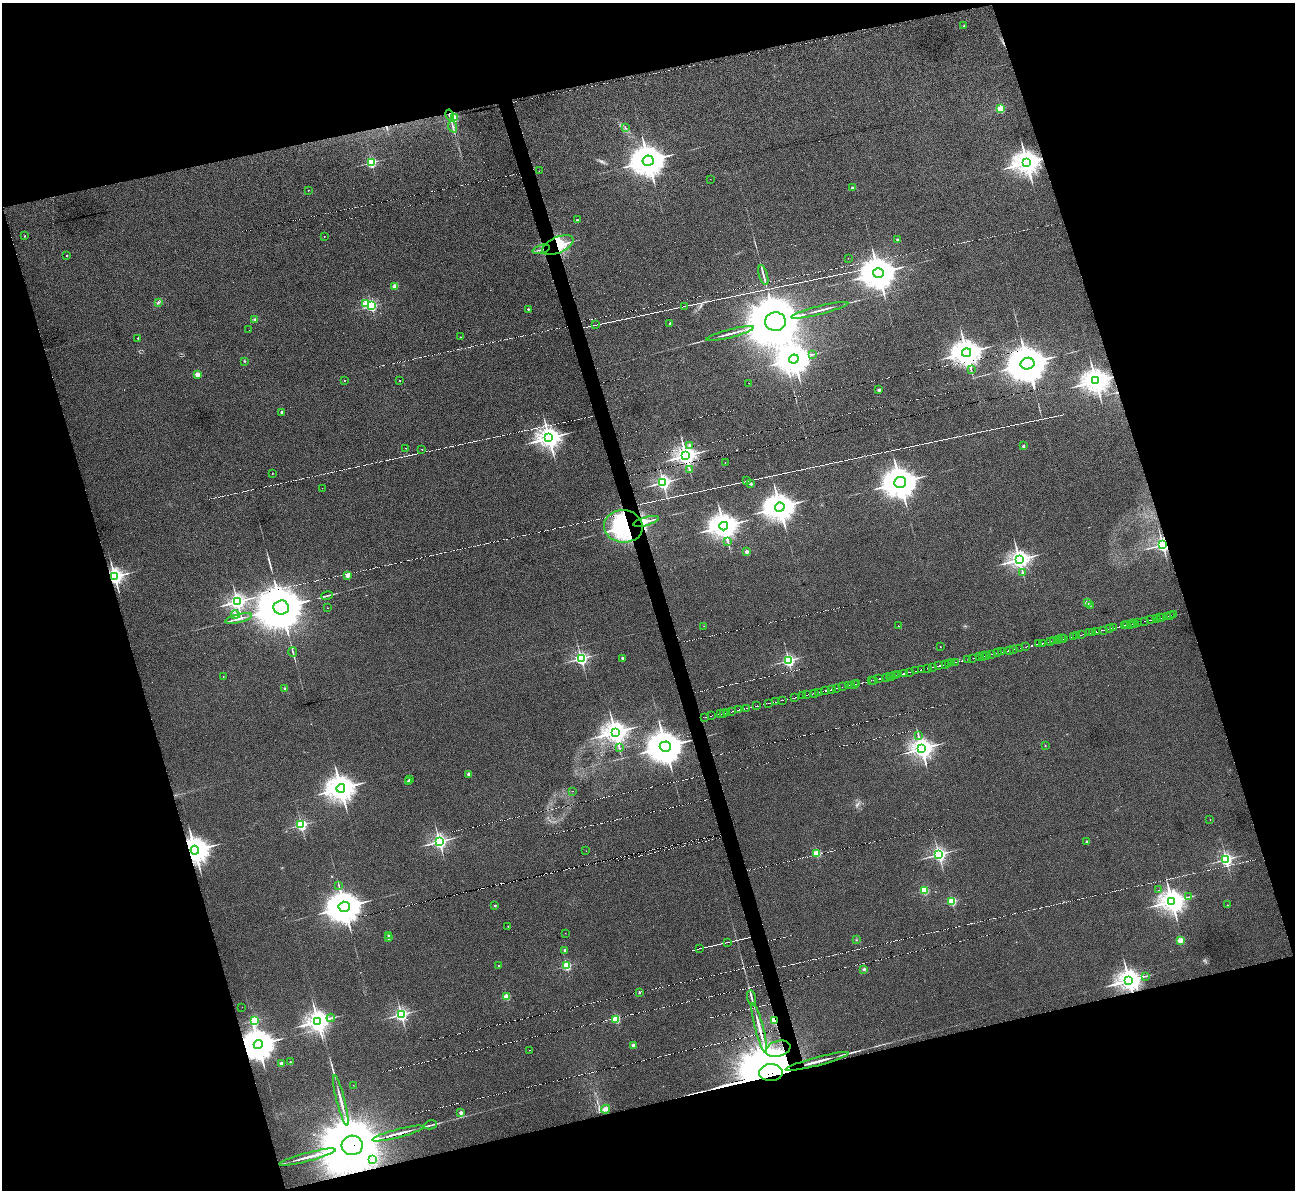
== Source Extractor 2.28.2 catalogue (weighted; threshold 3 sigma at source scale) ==
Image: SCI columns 1-5171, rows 142-4892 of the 5171 x 5153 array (HDU 1 of 3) = the unmasked area's bounding box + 8 px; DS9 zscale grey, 4 x 4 block average (1 PNG px = mean of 4 x 4 image px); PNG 1297 x 1192 px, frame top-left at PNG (2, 3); each listed source drawn as its Kron ellipse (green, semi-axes under 4 px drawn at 4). Shown black and unused: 34% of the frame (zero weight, under 3 of 6 exposures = <1% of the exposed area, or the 3 px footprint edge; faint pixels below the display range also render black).
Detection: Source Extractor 2.28.2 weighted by HDU 2 'WHT'. Background -0.823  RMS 0.096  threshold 0.392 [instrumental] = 3 sigma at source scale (4.09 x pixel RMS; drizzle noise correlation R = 1.36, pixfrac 0.8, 0.05/0.05 arcsec/px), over >= 5 px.
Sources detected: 557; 2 too faint to see at this stretch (4 x 4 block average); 3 inside a brighter object's white glare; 263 cosmic-ray / hot-pixel residue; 3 long thin detections or spike segments (spike, bleed or trail) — neither listed nor drawn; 30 coinciding with a brighter row at this scale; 5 inside a brighter listed object's ellipse — not listed separately; the other 251 listed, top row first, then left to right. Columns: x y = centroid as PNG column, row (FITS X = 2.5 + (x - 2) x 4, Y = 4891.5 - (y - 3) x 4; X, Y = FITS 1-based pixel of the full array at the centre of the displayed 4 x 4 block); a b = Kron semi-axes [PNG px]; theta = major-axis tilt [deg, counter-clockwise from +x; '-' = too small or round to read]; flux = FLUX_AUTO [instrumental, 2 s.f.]
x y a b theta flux
964 26 2 2 - 140
1000 108 2 2 - 3100
449 115 5 2 - 170
454 118 2 2 - 2500
453 127 6 2 -70 69
625 128 2 2 - 27
648 161 5 5 - 130000
371 162 2 2 - 6500
1027 162 4 4 - 65000
539 171 2 2 - 8.1
710 179 2 2 - 8.8
852 187 2 2 - 180
308 190 2 2 - 37
577 220 2 2 - 140
24 236 2 2 - 66
324 236 2 2 - 15
898 240 2 2 - 350
558 245 16 8 23 1400
541 249 9 2 17 100
67 255 2 2 - 69
848 258 2 2 - 6.9
878 273 5 5 - 140000
763 275 10 2 -74 180
395 286 2 2 - 1300
158 303 3 2 - 35
366 304 2 2 - 2300
371 306 2 2 - 6800
684 306 2 2 - 14
528 309 2 2 - 140
820 310 29 2 14 280
255 319 4 2 - 61
775 322 10 9 - 400000
670 323 4 2 - 38
595 325 2 2 - 25
249 330 2 2 - 21
730 334 25 2 14 280
460 337 2 2 - 38
138 338 2 2 - 90
966 353 5 4 - 75000
813 354 2 2 - 27
794 359 5 4 - 110000
244 361 2 2 - 20
1027 364 7 6 - 190000
971 370 2 2 - 22
197 375 2 2 - 1300
400 380 2 2 - 15
344 381 2 2 - 67
1096 381 4 4 - 64000
749 383 2 2 - 8.6
879 390 2 2 - 380
282 412 2 2 - 330
549 438 4 3 - 52000
690 445 2 2 - 120
1023 446 2 2 - 290
405 448 2 2 - 13
422 449 2 2 - 16
686 456 3 3 - 43000
725 463 2 2 - 12
689 469 3 2 - 36
272 473 2 2 - 33
747 481 2 2 - 15
663 482 2 2 - 17000
900 482 6 5 - 110000
751 484 2 2 - 290
322 488 2 2 - 18
780 507 5 4 - 95000
646 521 13 2 15 340
623 526 19 16 -5 6000
724 526 4 4 - 75000
728 541 4 2 - 71
1163 545 2 2 - 18000
746 552 2 2 - 600
1019 560 3 3 - 38000
1023 572 2 2 - 26
348 575 2 2 - 1000
115 576 3 2 - 30000
327 596 6 2 15 80
237 602 2 2 - 22000
1087 603 2 2 - 940
1090 605 2 2 - 11
281 607 7 7 - 430000
327 608 2 2 - 13
235 614 4 2 - 73
1174 615 2 2 - 21
1167 616 2 2 - 500
1170 616 2 2 - 21
239 618 14 2 13 180
1160 618 2 2 - 17
1162 618 2 2 - 270
1156 619 2 2 - 42
1150 620 2 2 - 52
1144 621 2 2 - 54
1135 623 2 2 - 840
1137 623 2 2 - 18
1130 624 2 2 - 100
1133 624 2 2 - 26
1127 625 2 2 - 28
704 626 2 2 - 11
898 626 2 2 - 27
1124 626 2 2 - 570
1114 628 2 2 - 800
1109 629 2 2 - 21
1104 630 2 2 - 53
1097 632 2 2 - 82
1090 633 2 2 - 38
1092 633 2 2 - 68
1081 635 2 2 - 550
1073 636 2 2 - 33
1076 636 2 2 - 480
1062 639 2 2 - 19
1064 639 2 2 - 1200
1058 640 2 2 - 150
1050 641 2 2 - 18
1054 641 2 2 - 430
1042 643 2 2 - 420
1039 644 2 2 - 20
940 647 2 2 - 21
1026 647 2 2 - 41
1020 648 2 2 - 390
1009 650 2 2 - 1000
1013 650 2 2 - 74
293 652 5 2 - 60
1002 652 2 2 - 28
998 653 2 2 - 590
992 654 2 2 - 200
986 655 2 2 - 510
982 656 2 2 - 33
984 656 2 2 - 1500
980 657 2 2 - 280
581 658 2 2 - 14000
623 658 2 2 - 370
973 658 2 2 - 40
788 660 2 2 - 10000
968 660 2 2 - 17
956 662 2 2 - 97
949 663 2 2 - 55
952 663 2 2 - 140
945 664 2 2 - 28
939 666 2 2 - 120
933 667 2 2 - 240
927 668 2 2 - 160
921 670 2 2 - 520
915 671 2 2 - 350
910 672 2 2 - 1300
904 673 2 2 - 160
895 675 2 2 - 23
897 675 2 2 - 920
889 676 2 2 - 25
891 676 2 2 - 1300
223 677 2 2 - 27
887 677 2 2 - 440
879 679 2 2 - 360
871 680 2 2 - 19
874 680 2 2 - 74
854 684 2 2 - 27
856 684 2 2 - 680
848 685 2 2 - 20
851 685 2 2 - 10
843 687 2 2 - 12
285 688 2 2 - 45
837 688 2 2 - 390
831 689 2 2 - 910
825 691 2 2 - 1300
819 692 2 2 - 1100
814 693 2 2 - 240
806 695 2 2 - 1500
802 696 2 2 - 16
795 697 2 2 - 450
782 700 2 2 - 980
776 702 2 2 - 790
769 703 2 2 - 470
757 706 2 2 - 81
746 708 2 2 - 36
738 710 2 2 - 890
732 711 2 2 - 830
724 713 2 2 - 190
726 713 2 2 - 80
720 714 2 2 - 720
711 716 2 2 - 980
705 717 2 2 - 590
615 732 4 3 - 55000
918 736 3 2 - 42
1045 746 2 2 - 16
665 747 5 5 - 160000
619 748 2 2 - 23
922 748 3 3 - 46000
469 774 2 2 - 470
409 779 2 2 - 47
408 781 2 2 - 320
341 788 4 4 - 90000
573 791 2 2 - 10
1210 819 2 2 - 14
301 825 2 2 - 9200
439 841 2 2 - 19000
1086 841 2 2 - 140
195 850 4 4 - 89000
586 851 2 2 - 7.8
817 853 2 2 - 2700
939 854 2 2 - 16000
1226 859 2 2 - 13000
339 885 2 2 - 20
924 890 2 2 - 4000
1158 890 2 2 - 15
1189 897 3 2 - 30
952 901 2 2 - 4600
1172 901 4 4 - 62000
1227 905 2 2 - 25
495 906 2 2 - 140
344 907 5 5 - 140000
508 926 2 2 - 44
565 933 2 2 - 8.2
389 935 2 2 - 120
389 938 2 2 - 340
856 940 2 2 - 14
1180 940 2 2 - 1900
727 942 2 2 - 18
699 948 2 2 - 48
565 950 2 2 - 270
498 966 2 2 - 96
566 966 2 2 - 5300
864 969 2 2 - 36
1145 976 2 2 - 23
1129 980 3 3 - 57000
639 992 2 2 - 170
506 997 2 2 - 2300
752 998 8 2 -76 110
242 1007 2 2 - 8.9
401 1014 2 2 - 13000
331 1018 4 2 - 55
616 1019 2 2 - 3400
774 1020 2 2 - 3500
254 1021 2 2 - 5800
318 1021 3 3 - 51000
759 1028 26 2 -75 600
258 1045 4 4 - 140000
633 1045 2 2 - 860
778 1049 13 7 16 1100
529 1050 2 2 - 19
817 1061 33 2 15 640
290 1062 2 2 - 63
281 1063 2 2 - 370
771 1073 12 8 1 670000
353 1085 2 2 - 14
341 1100 26 2 -76 460
605 1109 4 3 - 240
461 1113 2 2 - 600
431 1125 6 2 12 83
398 1133 27 2 14 480
352 1145 10 9 - 790000
307 1157 29 2 15 600
372 1159 2 2 - 83
Overlapping masked pixels (flux is a lower limit): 18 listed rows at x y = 449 115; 1027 162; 558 245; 541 249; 1096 381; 646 521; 623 526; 1163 545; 115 576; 665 747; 195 850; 1129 980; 774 1020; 258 1045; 817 1061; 771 1073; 352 1145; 307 1157
Diffuse or blended objects may show on this block-average render without a row.